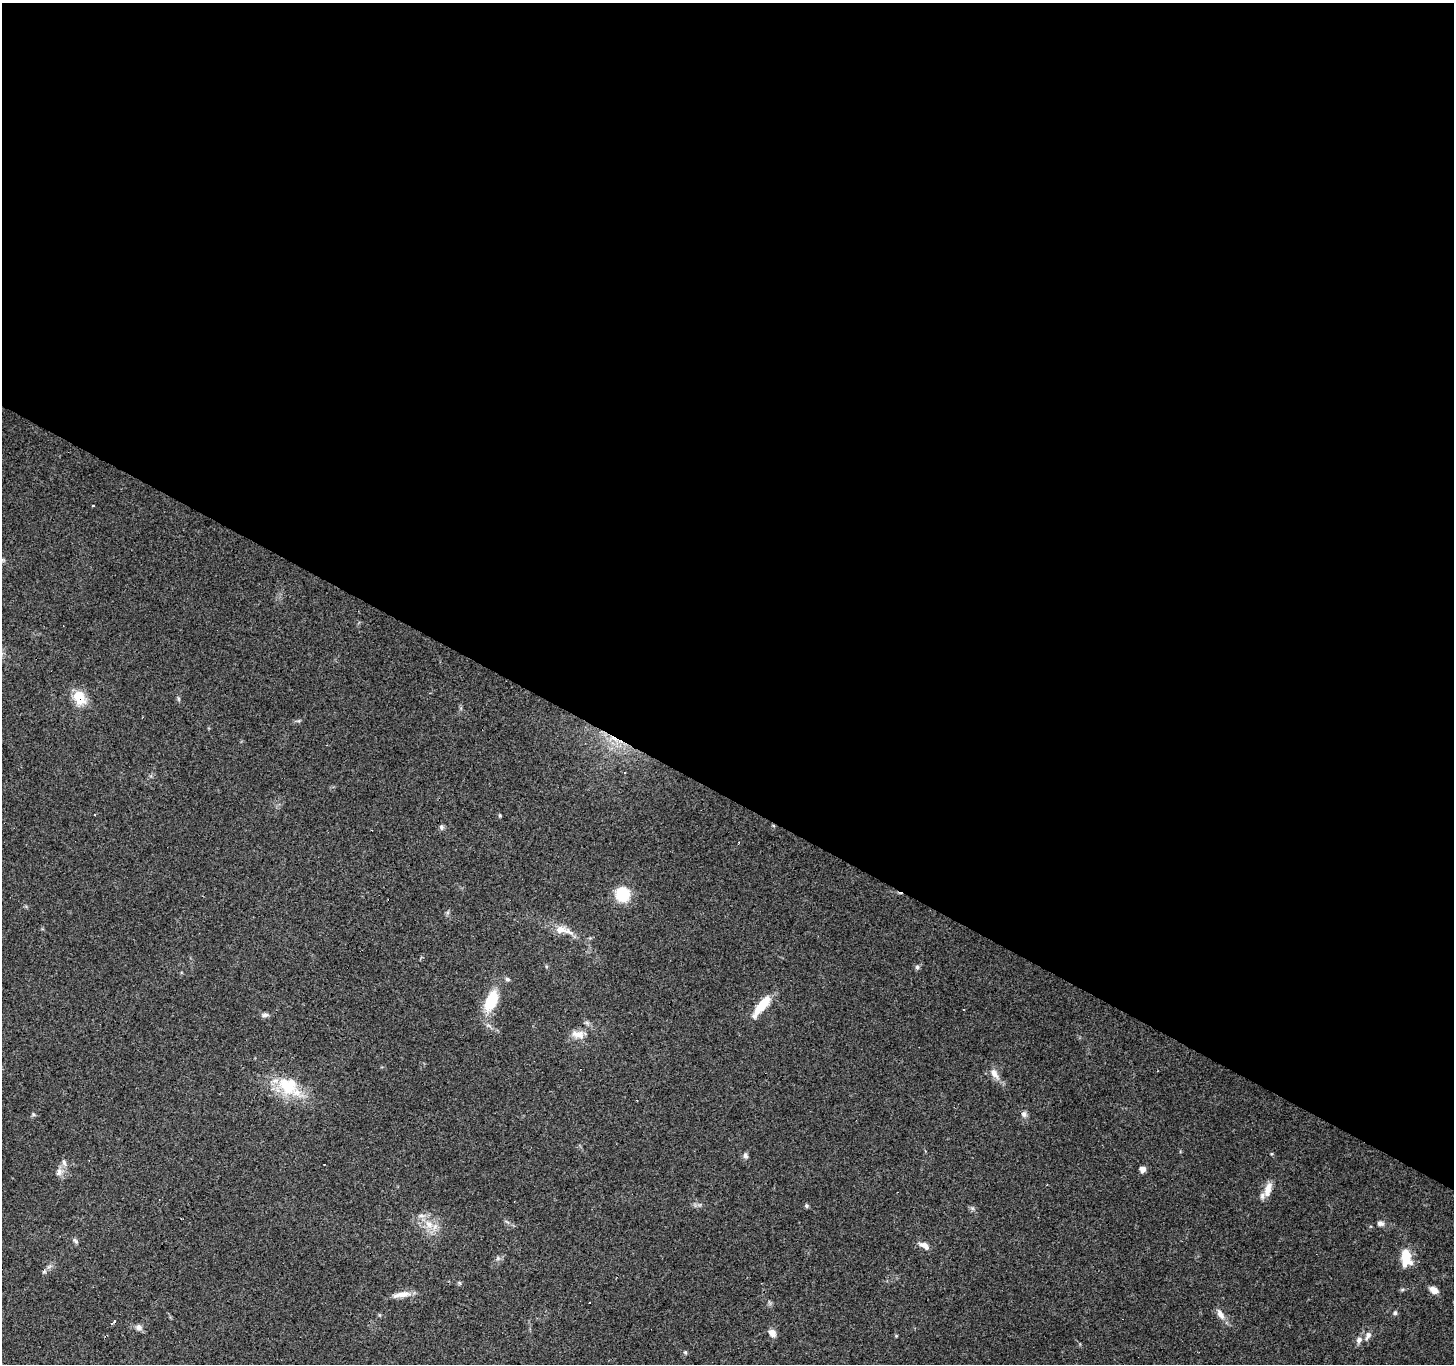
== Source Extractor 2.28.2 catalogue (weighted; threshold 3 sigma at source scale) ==
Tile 3 of 4 x 4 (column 3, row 1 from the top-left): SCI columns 2909-4360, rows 4344-5705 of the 5812 x 5898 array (HDU 1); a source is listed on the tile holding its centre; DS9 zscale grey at full resolution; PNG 1456 x 1366 px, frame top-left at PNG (2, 3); no overlay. Shown black and unused: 58% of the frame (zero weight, under 3 of 4 exposures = <1% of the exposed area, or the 3 px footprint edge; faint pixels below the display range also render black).
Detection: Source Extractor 2.28.2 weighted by HDU 2 'WHT'; one run over the whole footprint, this tile lists its part. Background 0.0596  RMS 0.0053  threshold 0.0237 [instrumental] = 3 sigma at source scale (4.5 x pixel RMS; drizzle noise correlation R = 1.50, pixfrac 1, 0.0396/0.0396 arcsec/px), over >= 5 px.
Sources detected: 54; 7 cosmic-ray / hot-pixel residue — not listed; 5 inside a brighter listed object's ellipse — not listed separately; the other 42 listed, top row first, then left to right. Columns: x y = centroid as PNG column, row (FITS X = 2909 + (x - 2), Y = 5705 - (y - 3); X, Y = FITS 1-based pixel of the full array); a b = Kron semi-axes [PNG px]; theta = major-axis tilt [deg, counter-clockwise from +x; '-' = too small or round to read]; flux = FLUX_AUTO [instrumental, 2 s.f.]
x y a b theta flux
93 506 4 3 - 2.5
79 698 20 14 -56 10
178 699 8 3 -71 0.74
625 772 3 2 - 0.41
500 815 4 3 - 0.7
441 827 9 5 -76 1.2
622 894 11 11 - 25
563 930 29 10 -13 8
917 967 6 6 - 1.2
507 979 7 5 -17 1.1
491 1001 20 10 66 23
761 1006 27 8 52 14
265 1015 11 6 9 1.7
578 1034 18 10 -5 5.2
994 1074 18 8 -54 4.5
289 1087 37 21 -35 24
1024 1114 8 7 - 1.9
33 1115 6 4 19 0.79
745 1156 8 6 -89 1.6
1142 1169 7 6 - 2.7
59 1172 11 7 73 3
1268 1189 18 8 72 6
806 1206 6 5 - 0.83
972 1208 7 4 -18 0.99
1380 1223 9 7 -10 1.9
429 1224 12 10 -47 6.4
75 1241 9 5 -45 1.2
922 1244 12 6 2 2.5
1406 1257 18 10 -85 13
498 1258 6 4 72 0.89
44 1272 6 5 - 0.99
459 1283 6 4 -88 0.68
1434 1290 9 6 -32 4.9
401 1295 27 7 9 5.3
1395 1313 5 5 - 1
1220 1314 16 8 -61 3.8
114 1321 4 3 - 2.7
139 1327 9 8 - 2.4
772 1333 9 7 -51 3.9
896 1336 4 4 - 0.49
1368 1336 14 8 63 2.9
685 1352 5 4 - 0.77
Overlapping masked pixels (flux is a lower limit): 2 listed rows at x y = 79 698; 578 1034